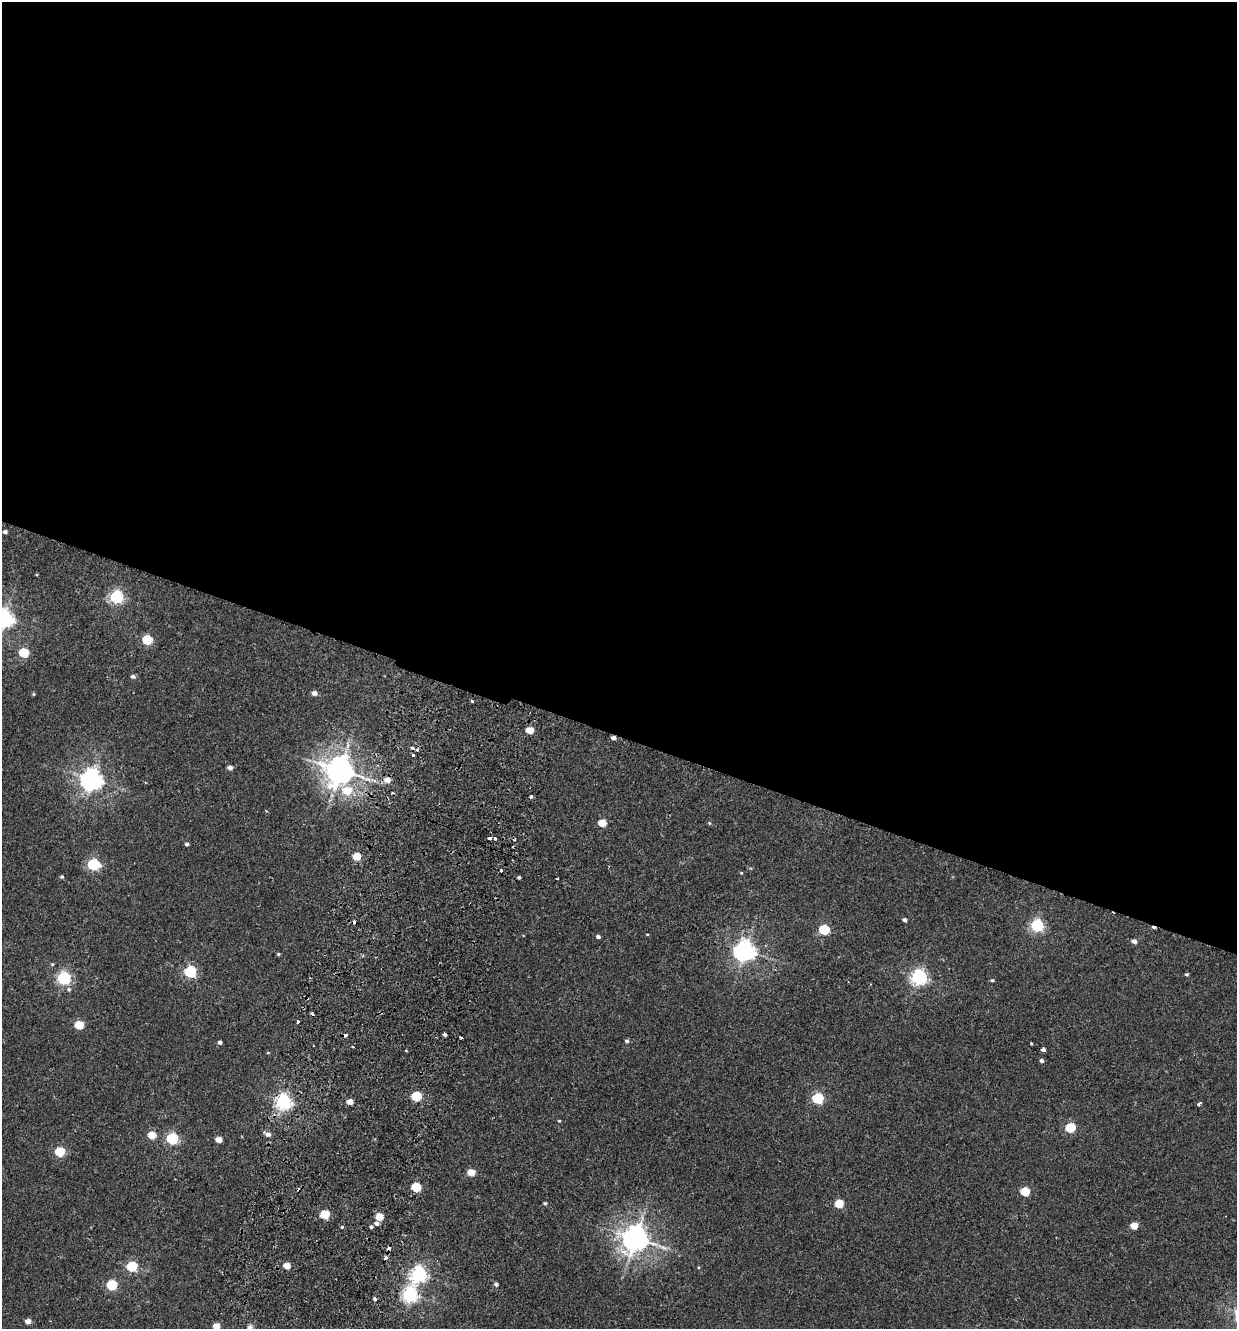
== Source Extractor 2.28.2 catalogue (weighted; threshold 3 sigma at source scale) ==
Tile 3 of 4 x 4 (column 3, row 1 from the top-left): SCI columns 2783-4017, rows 4005-5331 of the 5438 x 5356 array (HDU 1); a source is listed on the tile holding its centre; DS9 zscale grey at full resolution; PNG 1239 x 1331 px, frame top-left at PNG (2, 2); no overlay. Shown black and unused: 56% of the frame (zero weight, under 2 of 3 exposures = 3% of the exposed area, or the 3 px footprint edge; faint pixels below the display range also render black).
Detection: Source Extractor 2.28.2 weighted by HDU 2 'WHT'; one run over the whole footprint, this tile lists its part. Background 0.026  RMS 0.0068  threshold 0.0307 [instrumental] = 3 sigma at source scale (4.5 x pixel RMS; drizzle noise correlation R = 1.50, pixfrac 1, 0.05/0.05 arcsec/px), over >= 5 px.
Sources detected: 102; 9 cosmic-ray / hot-pixel residue — not listed; the other 93 listed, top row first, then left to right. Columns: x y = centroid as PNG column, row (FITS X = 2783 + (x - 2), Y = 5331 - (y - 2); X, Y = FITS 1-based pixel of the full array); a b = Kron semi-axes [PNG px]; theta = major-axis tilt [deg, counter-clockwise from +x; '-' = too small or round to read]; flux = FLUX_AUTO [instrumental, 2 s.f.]
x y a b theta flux
5 532 4 3 - 1.7
117 597 6 5 - 120
4 618 7 6 - 320
147 640 6 5 - 39
24 653 6 5 - 36
133 676 5 4 - 1.8
314 693 5 4 - 4.2
33 694 5 3 - 0.65
472 701 3 3 - 0.96
530 730 5 4 - 15
412 748 4 3 - 3
417 750 3 3 - 1.4
413 755 3 3 - 2.5
230 768 5 4 - 3.3
340 770 9 8 - 1000
92 780 7 7 - 450
387 780 5 5 - 6.9
145 782 3 2 - 0.55
347 790 8 6 -7 16
531 797 4 3 - 1.5
266 810 3 2 - 0.66
602 823 5 4 - 19
709 823 5 4 - 0.84
490 838 4 3 - 3
495 839 3 3 - 2.3
187 844 4 4 - 1.6
357 856 5 5 - 19
93 864 6 5 - 83
501 871 3 3 - 2.8
741 873 4 4 - 0.63
62 877 4 4 - 1.1
519 877 3 3 - 1.1
557 878 3 3 - 1.8
904 920 4 3 - 1.8
1037 925 6 5 - 110
824 930 5 5 - 55
647 934 4 3 - 0.56
598 937 4 3 - 1.9
1134 941 5 4 - 3.7
745 951 7 7 - 420
278 954 4 3 - 0.84
52 964 5 4 - 0.83
190 971 6 5 - 89
1187 974 4 3 - 1
919 977 6 6 - 210
64 978 6 6 - 130
992 980 4 3 - 1.1
69 989 7 6 - 1.7
298 1021 3 3 - 2.4
79 1025 5 5 - 26
445 1035 3 3 - 1.4
461 1037 3 2 - 1.1
627 1041 5 4 - 1.6
220 1042 4 3 - 1.9
1031 1044 3 3 - 0.91
1043 1050 3 3 - 10
268 1053 4 3 - 0.5
1042 1060 4 4 - 1.8
416 1096 5 5 - 52
818 1098 6 5 - 74
284 1102 6 6 - 220
350 1102 5 4 - 8
1199 1104 5 3 - 3.1
559 1121 4 3 - 0.72
1071 1128 5 5 - 39
268 1134 6 5 - 3.2
152 1135 5 5 - 16
172 1139 6 5 - 82
218 1140 5 4 - 8
60 1151 5 5 - 39
471 1172 5 4 - 17
416 1187 5 5 - 41
1025 1191 5 5 - 32
545 1203 4 4 - 1
839 1204 5 5 - 25
325 1214 5 5 - 28
379 1217 5 4 - 15
376 1223 5 4 - 2.4
342 1226 3 3 - 3.7
1134 1226 5 4 - 14
371 1227 4 3 - 1.1
635 1238 8 8 - 830
389 1248 4 3 - 3.7
132 1266 5 5 - 52
287 1266 5 4 - 11
419 1274 6 6 - 220
496 1284 5 4 - 1.6
112 1285 5 5 - 48
410 1294 6 6 - 190
375 1299 3 3 - 5.8
28 1321 5 4 - 4.7
216 1326 5 4 - 11
250 1327 7 7 - 2.4
Overlapping masked pixels (flux is a lower limit): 1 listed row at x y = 389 1248
Isophote crosses this tile's border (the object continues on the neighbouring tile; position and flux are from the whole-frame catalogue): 3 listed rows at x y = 4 618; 216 1326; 250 1327